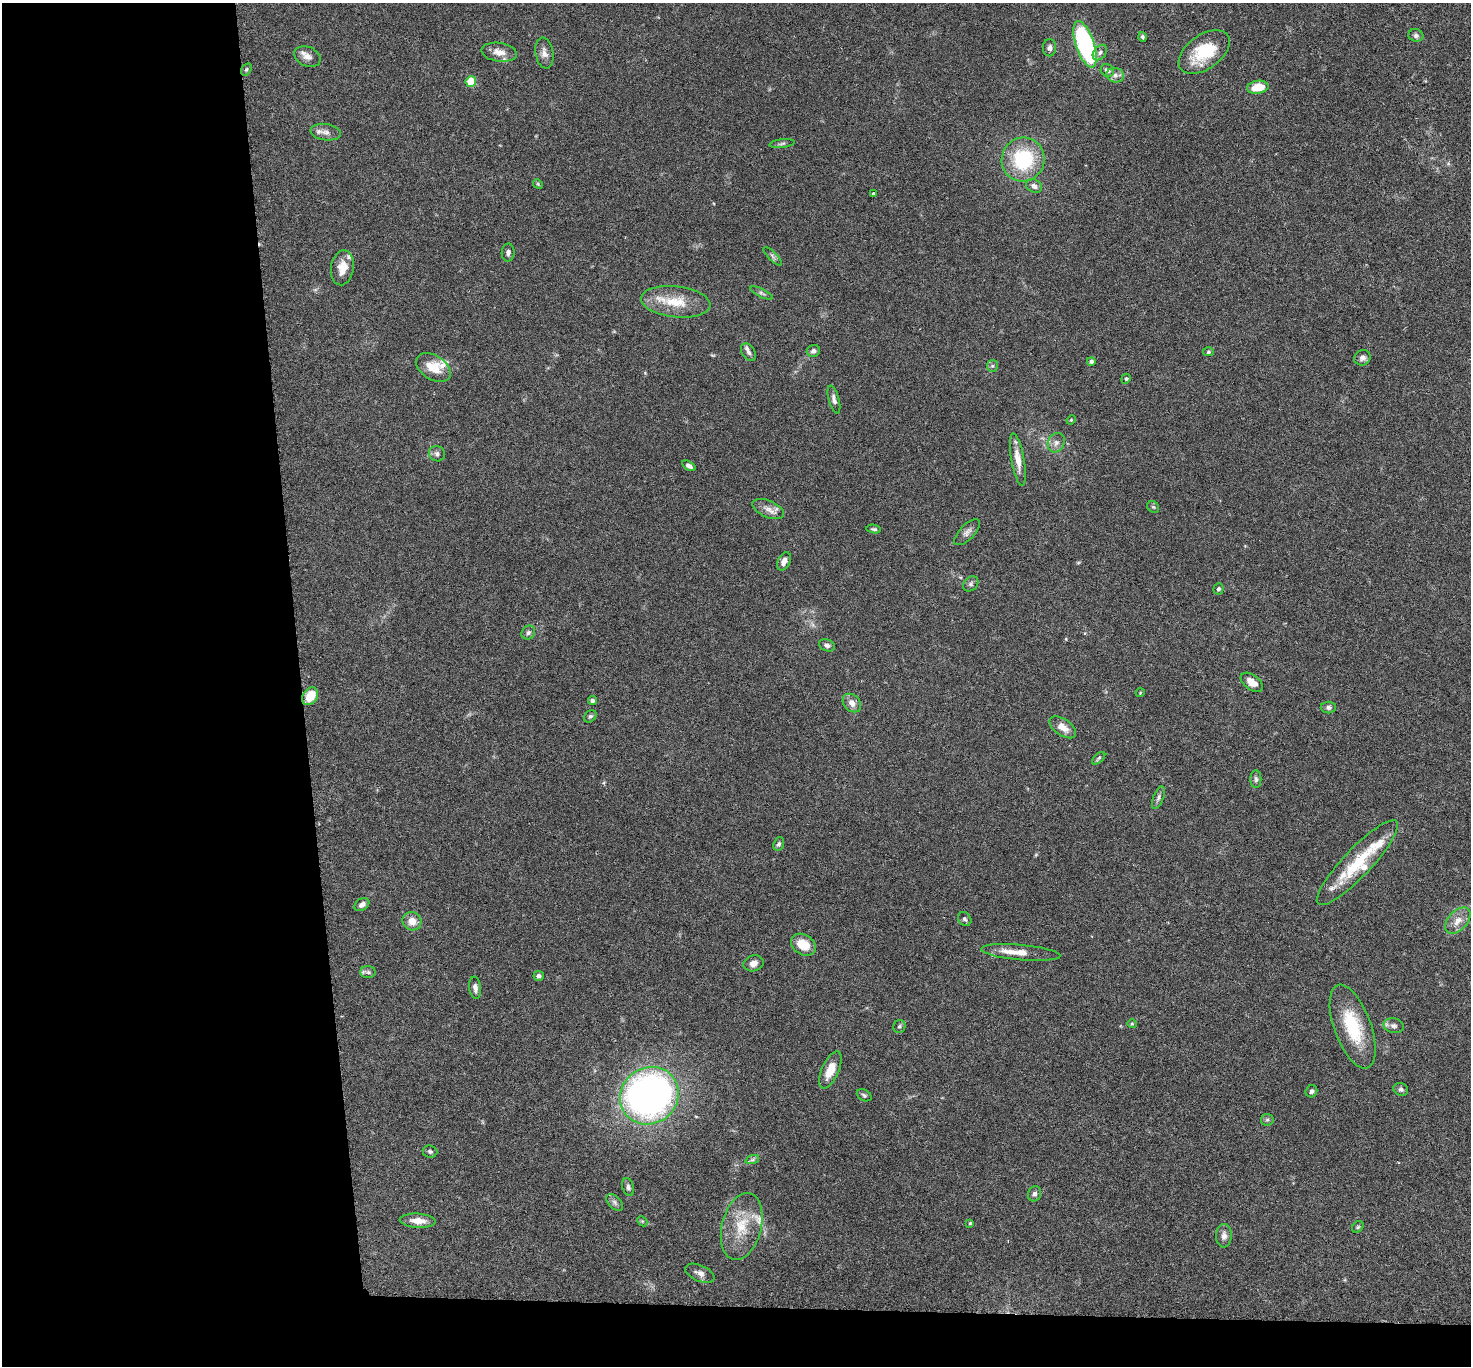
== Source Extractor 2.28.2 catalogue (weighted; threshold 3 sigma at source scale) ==
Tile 7 of 3 x 3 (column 1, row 3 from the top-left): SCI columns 5-1473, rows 166-1529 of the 4415 x 4386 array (HDU 1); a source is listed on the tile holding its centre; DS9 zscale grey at full resolution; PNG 1473 x 1368 px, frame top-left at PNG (2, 3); each listed source drawn as its Kron ellipse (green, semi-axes under 4 px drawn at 4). Shown black and unused: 23% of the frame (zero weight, under 3 of 6 exposures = <1% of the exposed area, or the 3 px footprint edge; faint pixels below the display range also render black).
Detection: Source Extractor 2.28.2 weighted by HDU 2 'WHT'; one run over the whole footprint, this tile lists its part. Background 0.0464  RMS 0.0023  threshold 0.00947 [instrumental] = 3 sigma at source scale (4.09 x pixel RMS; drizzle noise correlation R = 1.36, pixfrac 0.8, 0.05/0.05 arcsec/px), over >= 5 px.
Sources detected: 100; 7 inside a brighter listed object's ellipse — not listed separately; the other 93 listed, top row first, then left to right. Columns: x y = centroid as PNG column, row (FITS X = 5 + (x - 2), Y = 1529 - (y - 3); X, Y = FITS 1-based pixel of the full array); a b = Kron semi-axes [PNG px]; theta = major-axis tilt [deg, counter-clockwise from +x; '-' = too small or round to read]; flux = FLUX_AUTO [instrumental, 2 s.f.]
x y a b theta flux
1416 35 7 6 - 0.61
1143 37 5 4 - 0.35
1085 44 24 9 -71 36
1049 48 8 6 90 0.7
499 52 18 9 -7 2.1
1204 52 29 17 35 9.3
544 53 15 9 -80 1.4
1100 53 9 6 51 0.66
307 57 14 9 -23 1.6
246 69 6 4 57 0.33
1107 70 7 6 - 0.89
1115 75 9 7 -10 0.91
471 81 5 5 - 5.6
1258 87 11 6 8 4.3
326 132 15 8 -8 1.2
782 144 12 4 7 0.47
1023 159 22 21 - 14
538 184 5 4 - 0.21
1034 186 8 6 -25 0.9
873 193 4 3 - 0.24
508 253 9 6 89 0.73
773 256 12 3 -45 0.46
342 268 17 11 81 2.7
762 293 12 3 -26 0.48
676 302 35 15 -6 6.4
813 351 7 6 - 0.8
748 352 10 6 -58 0.65
1208 352 5 4 - 0.27
1362 358 8 7 - 0.86
1091 361 4 4 - 0.65
992 366 6 5 - 0.45
433 368 19 12 -32 4.4
1126 379 5 4 - 0.3
834 399 14 5 -74 0.82
1071 420 5 4 - 0.2
1056 443 10 8 63 1.1
437 454 8 7 - 0.68
1018 460 26 6 -80 2.6
689 466 7 4 -31 0.7
1153 507 6 5 - 0.35
768 509 17 8 -23 1.6
874 529 7 4 -10 0.36
967 532 16 7 46 1.1
784 561 10 6 64 1
971 584 8 6 46 0.55
1218 589 5 5 - 0.44
528 632 7 6 - 0.55
827 645 8 5 -22 0.65
1252 682 13 7 -36 1.9
1140 693 4 3 - 0.17
310 696 9 7 56 4.1
592 700 4 4 - 0.53
852 703 10 8 -46 1.5
1328 707 8 6 0 0.59
590 716 7 5 42 0.41
1063 727 15 8 -35 2.1
1099 758 8 4 42 0.38
1256 779 9 5 -90 0.52
1158 798 12 5 69 0.67
779 844 7 5 69 0.44
1357 863 57 14 46 11
362 905 8 6 33 1
965 919 7 6 - 0.47
412 921 9 9 - 2
1458 921 15 9 47 2.2
803 945 13 10 -33 3.8
1021 952 40 7 -5 3.4
754 963 10 7 18 1.2
368 972 7 6 - 0.56
539 976 5 5 - 0.64
475 988 11 6 -82 1
1132 1024 4 4 - 0.23
899 1026 6 6 - 0.41
1353 1026 44 18 -70 11
1394 1026 10 7 -12 0.8
830 1070 20 8 66 3.1
1401 1089 7 6 - 0.51
1311 1091 6 5 - 0.51
864 1095 8 5 -29 0.42
649 1096 30 28 39 120
1267 1120 6 5 - 0.39
430 1151 7 6 - 0.45
752 1160 7 4 18 0.46
628 1187 9 5 -74 0.63
1035 1194 8 6 69 0.62
615 1202 10 6 -46 0.67
418 1221 18 7 -3 2
642 1221 6 4 -43 0.27
970 1223 4 4 - 0.22
742 1226 34 20 76 7.6
1358 1227 6 5 - 0.34
1224 1236 12 8 88 1.1
700 1273 15 8 -23 1.2